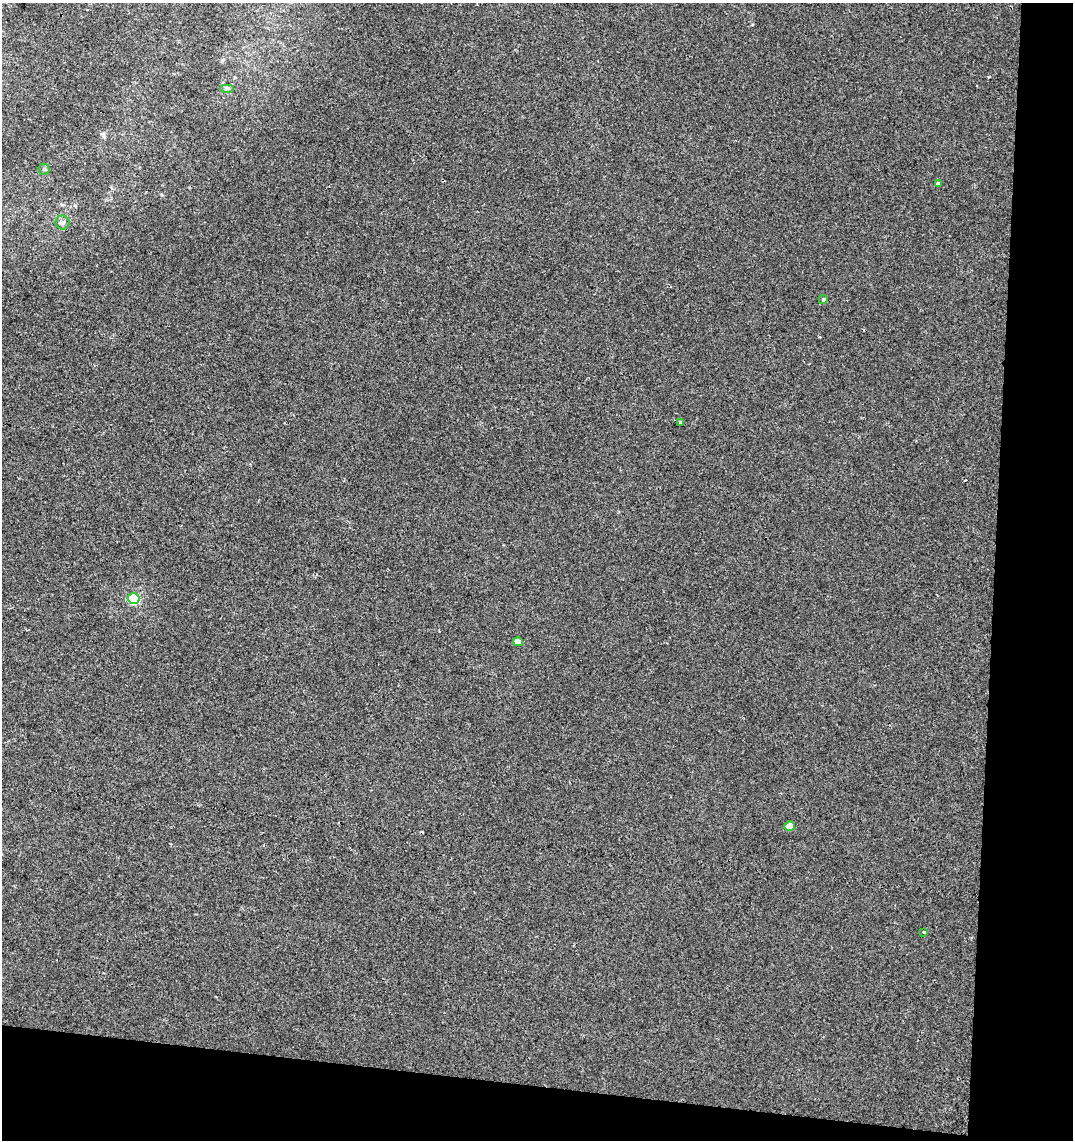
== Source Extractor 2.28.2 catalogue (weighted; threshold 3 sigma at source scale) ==
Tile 4 of 2 x 2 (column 2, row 2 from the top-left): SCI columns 1200-2270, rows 1-1138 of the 2383 x 2277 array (HDU 1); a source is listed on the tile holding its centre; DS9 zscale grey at full resolution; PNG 1075 x 1142 px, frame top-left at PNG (2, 3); each listed source drawn as its Kron ellipse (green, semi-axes under 4 px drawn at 4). Shown black and unused: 12% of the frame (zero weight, under 2 of 3 exposures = <1% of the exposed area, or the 3 px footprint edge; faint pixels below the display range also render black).
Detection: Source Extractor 2.28.2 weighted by HDU 2 'WHT'; one run over the whole footprint, this tile lists its part. Background 1.04e-04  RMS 0.0041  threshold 0.0186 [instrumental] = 3 sigma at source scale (4.5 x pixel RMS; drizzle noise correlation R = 1.50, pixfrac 1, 0.0396/0.0396 arcsec/px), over >= 5 px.
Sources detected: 11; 1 cosmic-ray / hot-pixel residue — neither listed nor drawn; the other 10 listed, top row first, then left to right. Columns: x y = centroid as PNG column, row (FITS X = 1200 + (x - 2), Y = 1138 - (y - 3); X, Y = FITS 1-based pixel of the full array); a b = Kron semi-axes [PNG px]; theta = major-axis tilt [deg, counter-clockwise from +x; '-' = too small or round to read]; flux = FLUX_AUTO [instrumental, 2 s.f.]
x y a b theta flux
227 88 7 4 0 0.81
44 169 5 5 - 0.64
938 183 3 3 - 1.4
62 223 7 7 - 1.1
823 300 5 4 - 0.61
680 422 3 3 - 2.4
134 599 6 5 - 30
518 642 5 4 - 2.8
790 826 5 4 - 5.1
924 932 3 2 - 0.52